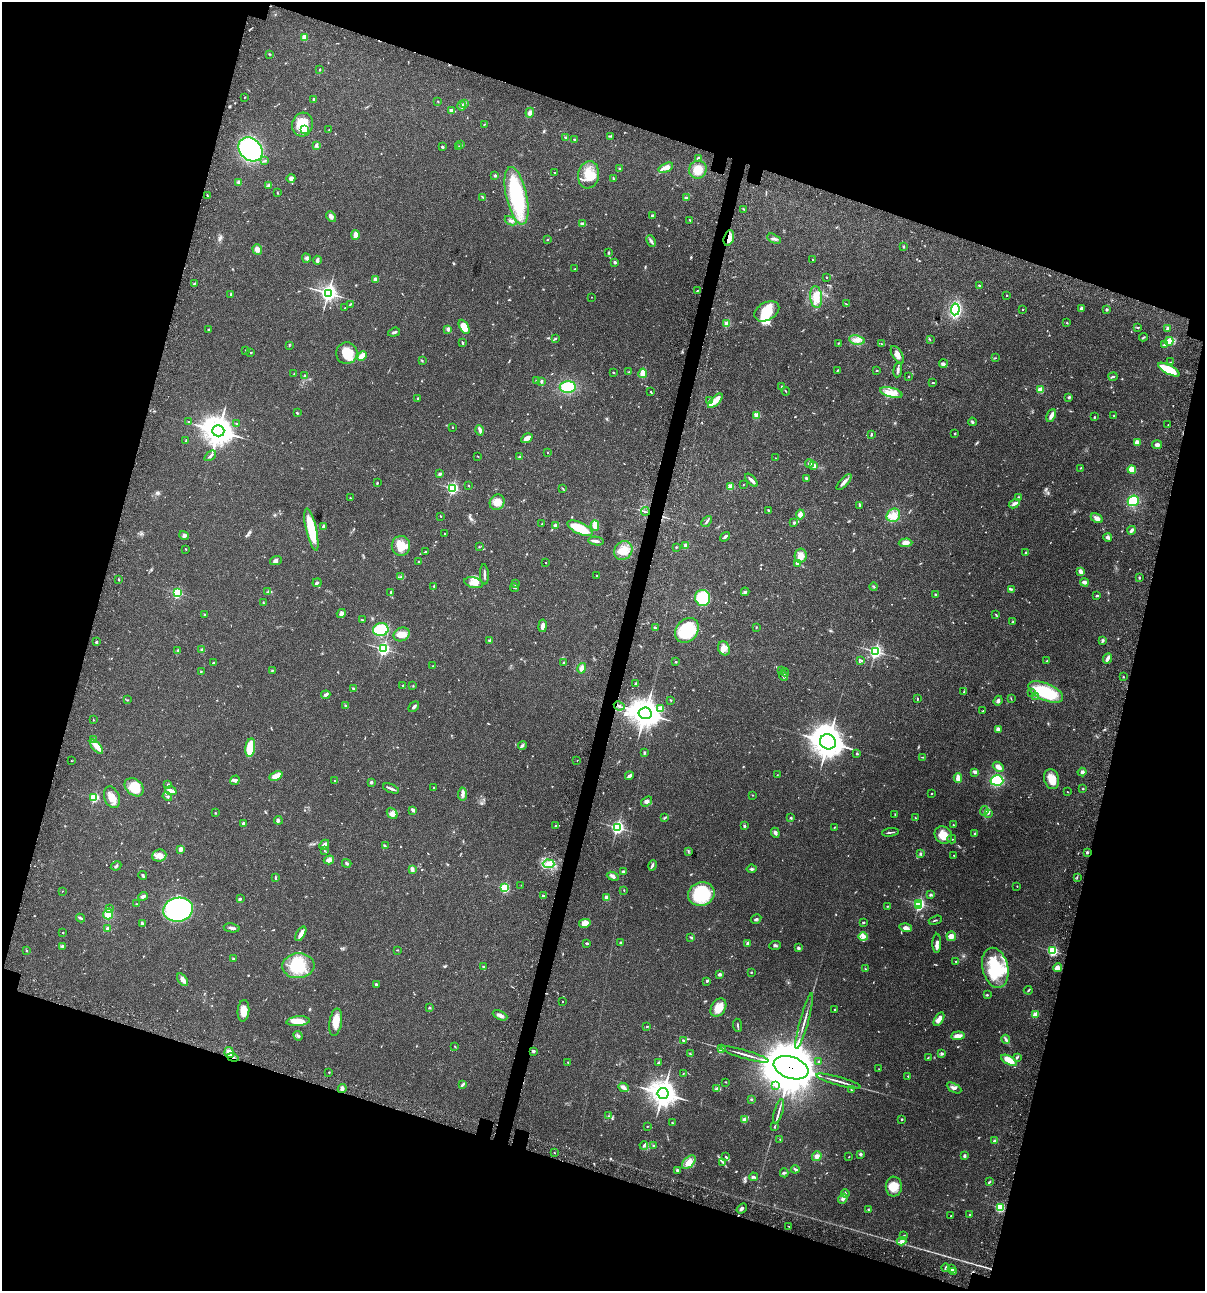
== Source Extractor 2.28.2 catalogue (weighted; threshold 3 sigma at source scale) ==
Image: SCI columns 235-5046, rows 120-5273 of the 5405 x 5390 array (HDU 1 of 3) = the unmasked area's bounding box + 8 px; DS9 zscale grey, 4 x 4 block average (1 PNG px = mean of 4 x 4 image px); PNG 1207 x 1293 px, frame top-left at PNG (2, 2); each listed source drawn as its Kron ellipse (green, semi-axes under 4 px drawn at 4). Shown black and unused: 35% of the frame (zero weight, under 3 of 4 exposures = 9% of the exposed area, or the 3 px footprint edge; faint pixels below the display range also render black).
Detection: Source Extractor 2.28.2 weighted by HDU 2 'WHT'. Background 0.0465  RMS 0.0063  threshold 0.0282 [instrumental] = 3 sigma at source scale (4.5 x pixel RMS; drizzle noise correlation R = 1.50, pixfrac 1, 0.05/0.05 arcsec/px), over >= 5 px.
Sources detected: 750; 3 too faint to see at this stretch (4 x 4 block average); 1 inside a brighter object's white glare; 4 cosmic-ray / hot-pixel residue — neither listed nor drawn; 14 coinciding with a brighter row at this scale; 42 inside a brighter listed object's ellipse — not listed separately; of the other 686, all 500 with FLUX_AUTO >= 1.74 (the completeness limit of this list) listed and drawn (186 fainter detections not listed), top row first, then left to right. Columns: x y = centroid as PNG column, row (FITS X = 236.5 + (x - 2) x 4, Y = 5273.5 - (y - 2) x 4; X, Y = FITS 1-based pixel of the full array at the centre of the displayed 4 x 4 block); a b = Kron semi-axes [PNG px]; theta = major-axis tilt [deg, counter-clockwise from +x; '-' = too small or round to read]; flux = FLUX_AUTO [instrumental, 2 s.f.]
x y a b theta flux
304 37 2 2 - 120
269 54 2 2 - 2.7
320 69 2 2 - 2.1
245 97 2 2 - 1.9
314 99 2 2 - 3
438 101 2 2 - 1.8
465 103 4 2 - 4.8
462 106 5 3 - 8.3
451 110 2 2 - 28
530 113 5 3 - 17
303 124 12 10 75 91
484 124 2 2 - 1.8
304 130 2 2 - 110
329 130 2 2 - 1.8
610 136 4 2 - 3.5
566 138 3 2 - 3.7
574 139 2 2 - 3.1
316 145 4 3 - 5.2
461 145 2 2 - 3.1
443 147 3 2 - 4.1
459 147 3 2 - 2.2
250 149 13 10 -43 460
698 158 2 2 - 28
265 161 3 2 - 3.9
666 168 8 3 25 53
620 169 3 2 - 3
698 170 9 8 - 46
555 172 2 2 - 1.9
588 175 14 10 82 68
495 176 2 2 - 17
291 178 4 3 - 11
613 178 4 2 - 4.2
238 182 3 3 - 4.4
268 185 3 3 - 4.3
277 193 2 2 - 1.8
207 195 3 2 - 2.6
516 196 29 10 -77 320
483 197 4 2 - 4.1
687 198 4 2 - 5.5
744 209 3 2 - 2.9
652 215 2 2 - 13
331 217 6 4 -50 12
690 220 3 2 - 2.7
511 221 6 2 -26 5.4
583 224 4 2 - 17
355 235 5 3 - 26
729 238 8 5 73 22
548 239 2 2 - 1.7
774 239 7 2 -27 7.5
651 241 6 2 -65 7
903 246 3 2 - 2.6
257 249 5 4 - 17
609 252 2 2 - 2.4
306 258 4 2 - 5.8
317 260 4 3 - 11
813 260 2 2 - 1.8
615 262 2 2 - 21
575 269 2 2 - 2.5
827 277 2 2 - 2.9
375 279 2 2 - 14
194 283 2 2 - 2.4
979 285 3 2 - 3.1
697 291 3 2 - 2.4
328 293 3 3 - 1500
231 294 4 2 - 5.4
1006 295 2 2 - 3
591 297 2 2 - 2.3
816 297 11 6 -84 41
350 304 3 2 - 2.9
847 304 3 2 - 2.1
345 308 2 2 - 4.3
1081 308 4 3 - 6.9
955 309 6 3 84 370
1023 309 2 2 - 2.1
1106 309 2 2 - 5.6
767 311 13 9 29 92
1067 323 3 2 - 2.3
727 324 2 2 - 130
464 327 8 4 -61 53
1138 327 3 2 - 4.1
448 329 2 2 - 47
1168 329 3 2 - 19
208 330 3 2 - 3.5
394 332 6 2 17 7.5
1143 337 4 2 - 3.7
555 338 3 2 - 3.2
857 340 8 4 -10 20
930 340 2 2 - 2.1
1169 341 4 3 - 40
463 343 4 2 - 3.6
838 344 4 2 - 2
881 344 3 2 - 2.5
289 345 4 2 - 3.7
1164 345 3 2 - 11
246 350 2 2 - 2.3
251 353 2 2 - 2.2
347 353 11 10 - 73
897 355 10 5 -59 21
362 356 5 3 - 51
995 358 3 2 - 2.1
422 361 2 2 - 1.8
1170 362 3 2 - 1.8
943 364 4 3 - 7.6
838 370 3 2 - 2.3
898 370 8 3 83 9.4
1169 370 12 4 -28 91
877 371 3 2 - 2.3
613 372 2 2 - 5.1
629 372 2 2 - 2
643 373 5 3 - 37
294 374 2 2 - 2.2
305 376 3 2 - 6.7
909 376 2 2 - 3.2
1113 376 4 2 - 3.9
536 381 2 2 - 2.4
541 381 4 2 - 6.5
933 383 3 2 - 2.4
782 386 2 2 - 5.3
568 387 8 6 1 130
1040 390 2 2 - 130
786 391 4 2 - 2.1
650 392 2 2 - 1.7
891 392 11 5 -15 37
1069 397 3 3 - 5.8
418 398 2 2 - 5.4
709 401 3 3 - 7.2
715 401 9 4 45 33
297 413 2 2 - 5.6
1051 415 7 3 65 18
757 416 2 2 - 150
1114 416 3 2 - 2.3
1094 417 2 2 - 3
189 422 3 2 - 3.3
972 422 4 2 - 4.8
237 424 3 2 - 3.3
1168 425 2 2 - 1.8
452 427 2 2 - 1.8
480 430 5 3 - 9.7
218 431 6 5 - 5500
871 434 3 2 - 4.8
955 434 3 2 - 2.8
527 438 6 3 32 27
186 441 3 2 - 3.4
1137 442 3 3 - 21
1157 445 5 3 - 9
547 452 2 2 - 4.6
210 456 6 2 38 6.7
478 456 2 2 - 2.2
520 457 4 2 - 3.9
775 458 2 2 - 2
809 463 4 3 - 7.3
814 465 4 3 - 9.8
1080 468 2 2 - 2
1132 470 4 4 - 36
439 474 3 2 - 4.3
806 478 3 2 - 6.5
751 480 8 2 -46 15
844 482 10 3 46 15
377 483 2 2 - 4
743 485 2 2 - 1.8
469 486 3 2 - 1.8
730 487 2 2 - 130
452 488 2 2 - 680
563 488 2 2 - 2.1
1018 497 3 2 - 3.3
350 498 2 2 - 2.2
1133 501 6 5 - 91
497 502 8 7 - 35
1014 504 6 3 31 12
859 505 4 2 - 7.8
768 510 2 2 - 3.3
645 511 4 2 - 4.7
800 515 5 3 - 19
893 515 7 6 - 44
441 516 2 2 - 2.6
1097 518 6 3 -30 21
707 521 6 2 49 5.6
794 523 3 2 - 5.7
542 524 4 2 - 4.9
555 525 2 2 - 13
323 526 4 2 - 6.5
595 526 5 4 - 26
580 528 13 5 -25 120
311 530 22 5 -77 150
1132 530 4 2 - 10
444 534 2 2 - 1.8
184 535 5 3 - 6.4
725 537 5 2 - 9.2
1108 537 4 3 - 15
596 541 8 2 -8 9
906 543 7 4 3 21
686 545 2 2 - 56
401 546 10 9 - 56
479 547 2 2 - 2.3
676 547 2 2 - 2.6
186 549 2 2 - 2.5
623 551 10 8 49 57
425 552 3 2 - 2.5
1025 553 3 2 - 3
801 556 7 6 - 38
276 560 6 4 19 10
419 562 3 2 - 4.1
546 563 2 2 - 2.8
797 563 3 3 - 7
1081 572 3 2 - 29
484 574 10 2 -88 9.2
597 576 3 2 - 3.3
401 577 4 2 - 3.1
1139 577 3 2 - 3.5
119 580 2 2 - 3.6
1085 582 4 4 - 9.4
317 583 5 2 - 4.6
474 583 9 5 -14 26
515 584 3 2 - 2.1
434 586 4 2 - 4.4
874 587 4 2 - 3.1
514 588 4 2 - 3.7
1011 589 3 2 - 4.3
268 592 2 2 - 2.5
391 592 3 2 - 3
745 592 4 3 - 6.4
177 593 2 2 - 470
936 595 3 2 - 5.2
1097 596 3 2 - 4.7
702 598 8 7 - 230
263 603 2 2 - 2.7
341 613 5 3 - 12
205 615 2 2 - 2.9
996 615 4 2 - 2.7
362 620 3 2 - 2
1013 622 2 2 - 1.9
543 626 6 3 81 20
756 627 4 2 - 2.1
655 628 4 2 - 4.7
381 630 8 6 11 150
687 630 13 11 53 160
402 634 8 6 26 32
489 640 3 3 - 4
1103 640 3 3 - 5
97 642 3 2 - 3.5
724 648 7 5 -67 25
202 649 3 2 - 5.5
383 649 2 2 - 730
178 650 2 2 - 2
875 651 3 2 - 750
1107 658 6 2 65 19
861 660 2 2 - 2.9
1047 661 2 2 - 2.5
564 662 3 2 - 4.5
675 662 3 2 - 2.2
213 663 2 2 - 12
433 666 2 2 - 2.1
582 668 5 4 - 17
781 670 4 2 - 2
201 671 2 2 - 1.8
272 671 3 2 - 2.3
785 672 4 2 - 3.3
784 676 5 3 - 9.2
1123 677 2 2 - 2.8
636 684 2 2 - 10
403 685 2 2 - 3.2
413 686 2 2 - 1.9
353 688 4 2 - 3.5
964 692 2 2 - 4
1046 692 18 8 -23 190
1032 693 3 2 - 1.8
326 695 5 3 - 7.1
1035 696 3 2 - 2.8
918 699 4 2 - 2.4
1011 699 3 2 - 2.1
128 700 2 2 - 2.8
671 700 2 2 - 2.3
998 701 5 3 - 7.9
346 705 4 2 - 4.1
619 706 5 2 - 6.7
414 707 6 2 45 8.9
660 709 2 2 - 120
983 711 2 2 - 2.5
645 713 6 6 - 4400
93 720 2 2 - 3.1
998 729 4 3 - 9
94 740 3 2 - 3.5
828 742 8 7 - 4800
522 745 4 3 - 6.1
96 747 9 4 -49 31
250 748 9 4 81 100
644 753 2 2 - 4.1
857 753 2 2 - 6.1
922 757 3 2 - 2.2
577 760 2 2 - 2.9
71 761 2 2 - 1.9
998 767 6 3 -40 22
975 772 3 3 - 10
1082 772 4 3 - 7.8
777 775 2 2 - 1.8
276 776 7 3 25 63
629 776 4 2 - 12
958 778 5 2 - 27
1052 779 10 7 -73 43
235 780 5 3 - 7.9
997 780 6 5 - 140
334 781 3 2 - 2.3
371 782 2 2 - 23
168 785 3 2 - 4.2
134 787 10 8 -38 89
434 787 2 2 - 6.4
391 788 8 2 -22 10
1083 789 3 2 - 2.3
171 791 6 2 -19 29
1067 792 3 2 - 2
932 793 2 2 - 4.1
462 794 6 3 85 12
753 795 2 2 - 2.3
167 796 5 3 - 5.6
94 797 2 2 - 330
112 797 11 7 -67 37
646 801 6 4 35 11
413 810 4 2 - 12
984 811 5 2 - 4.7
215 813 2 2 - 2.5
392 813 6 4 -51 15
988 813 3 3 - 5.1
895 814 2 2 - 1.8
665 817 2 2 - 2.5
791 817 3 2 - 3.5
915 817 2 2 - 3.1
278 820 4 4 - 6.4
243 823 3 2 - 7.3
953 825 2 2 - 7.1
556 826 2 2 - 13
745 826 3 3 - 4.5
617 827 2 2 - 990
834 827 2 2 - 1.8
890 832 8 2 8 5.9
775 833 5 4 - 7.9
975 834 2 2 - 6.5
943 835 9 8 - 54
952 839 4 2 - 3.2
324 845 5 3 - 13
385 846 2 2 - 2.5
181 849 2 2 - 68
325 851 2 2 - 2
688 852 3 2 - 1.9
1087 852 2 2 - 17
920 854 3 2 - 3.5
159 855 7 6 - 23
954 856 2 2 - 3
329 860 5 4 - 17
347 863 5 2 - 5.1
549 864 6 4 -3 21
652 865 5 2 - 5.9
116 866 5 2 - 6.1
412 869 4 4 - 8.1
752 869 5 2 - 5.6
623 872 2 2 - 7.6
143 875 4 2 - 4.8
613 876 6 3 -21 10
275 877 3 2 - 3.1
1077 877 2 2 - 2.6
521 885 2 2 - 1.8
1017 886 2 2 - 3.1
505 888 2 2 - 400
624 890 2 2 - 2
62 891 2 2 - 2.6
701 894 13 11 21 180
931 895 3 3 - 5.7
143 896 5 3 - 12
543 896 3 2 - 4.5
607 898 2 2 - 100
240 899 4 2 - 4.9
137 904 3 2 - 2.6
919 904 2 2 - 550
887 906 2 2 - 2.2
918 906 2 2 - 220
109 909 2 2 - 3.1
178 910 15 12 9 670
108 914 5 5 - 51
81 918 4 2 - 6.2
756 919 5 2 - 5.3
935 920 7 2 18 4.4
863 922 2 2 - 12
142 923 3 2 - 8.6
585 923 5 4 - 34
232 928 8 2 -11 9.4
906 928 6 3 -18 17
107 929 2 2 - 46
63 933 2 2 - 2.1
301 934 8 2 59 27
951 936 5 4 - 19
691 937 4 2 - 4.3
863 937 5 4 - 13
586 943 3 2 - 5.2
621 943 2 2 - 23
748 943 2 2 - 27
937 943 9 3 89 14
775 945 6 2 5 5.6
62 946 3 2 - 4.2
798 948 2 2 - 22
26 950 2 2 - 2.7
397 950 3 2 - 1.9
1052 951 2 2 - 500
234 959 4 2 - 4.5
956 961 2 2 - 5.2
298 966 16 12 5 140
483 967 3 2 - 3.6
995 968 20 12 -76 200
1057 968 4 3 - 22
865 969 2 2 - 2.5
751 972 2 2 - 3.3
720 974 3 2 - 11
183 980 7 4 -55 16
707 981 2 2 - 5.9
376 984 2 2 - 20
1028 990 4 2 - 3.3
987 995 2 2 - 3.8
563 1002 2 2 - 2.4
430 1008 3 2 - 2.9
718 1008 10 7 58 50
835 1009 2 2 - 4.3
243 1011 11 6 84 37
500 1015 8 3 -25 16
1036 1015 2 2 - 130
939 1019 7 3 58 29
298 1021 11 5 6 50
804 1021 29 2 74 19
336 1022 14 6 80 46
738 1025 6 2 -84 4.2
647 1027 3 2 - 2.3
298 1036 5 3 - 6.1
958 1036 7 4 6 23
1006 1039 4 3 - 6.5
684 1041 4 2 - 4.6
455 1047 3 2 - 2.4
721 1048 4 2 - 5.4
533 1051 3 2 - 7.1
229 1053 5 4 - 24
942 1053 3 2 - 6.6
690 1054 2 2 - 2.6
745 1054 25 2 -16 21
233 1057 6 2 -18 6.9
1018 1057 3 2 - 3.1
928 1058 3 2 - 2.5
1009 1060 9 4 -29 48
818 1061 2 2 - 3
568 1062 2 2 - 2.5
658 1063 3 2 - 3.5
791 1068 18 10 -19 25000
879 1069 2 2 - 1.8
329 1072 2 2 - 1.9
683 1074 2 2 - 1.9
908 1076 3 2 - 2.4
838 1081 23 2 -15 18
726 1082 2 2 - 2.3
462 1085 4 2 - 5.7
776 1085 2 2 - 5.5
623 1087 5 4 - 11
342 1088 4 4 - 9
717 1088 4 3 - 6.9
954 1088 8 3 -29 13
851 1090 2 2 - 2.1
663 1093 5 5 - 3500
751 1099 3 2 - 3.2
779 1111 12 2 74 12
608 1116 2 2 - 2.1
902 1119 2 2 - 8.7
745 1120 4 3 - 23
672 1123 3 2 - 2.4
647 1127 2 2 - 2
774 1127 3 2 - 2.8
780 1139 2 2 - 2
995 1141 2 2 - 41
644 1145 4 3 - 6
653 1145 2 2 - 2.8
554 1152 2 2 - 2.1
860 1154 2 2 - 22
817 1156 5 4 - 15
964 1156 3 2 - 7.4
726 1157 4 2 - 4
849 1157 2 2 - 1.9
689 1162 8 5 43 36
723 1162 3 2 - 5.2
795 1169 4 2 - 7.1
677 1170 3 2 - 7.8
784 1173 4 3 - 4.8
753 1177 4 2 - 6.9
989 1182 3 2 - 3.2
894 1187 10 8 89 49
845 1193 4 2 - 5.9
843 1199 5 3 - 8.9
1000 1207 2 2 - 340
742 1208 6 2 36 8.7
869 1210 3 2 - 2.9
970 1215 3 2 - 2.7
951 1216 2 2 - 1.8
789 1227 4 2 - 2.5
904 1235 2 2 - 2.4
901 1241 5 4 - 12
945 1268 4 2 - 4.2
951 1269 4 3 - 5.6
953 1271 2 2 - 2.8
Overlapping masked pixels (flux is a lower limit): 4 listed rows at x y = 729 238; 619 706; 233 1057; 791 1068
Diffuse or blended objects may show on this block-average render without a row.